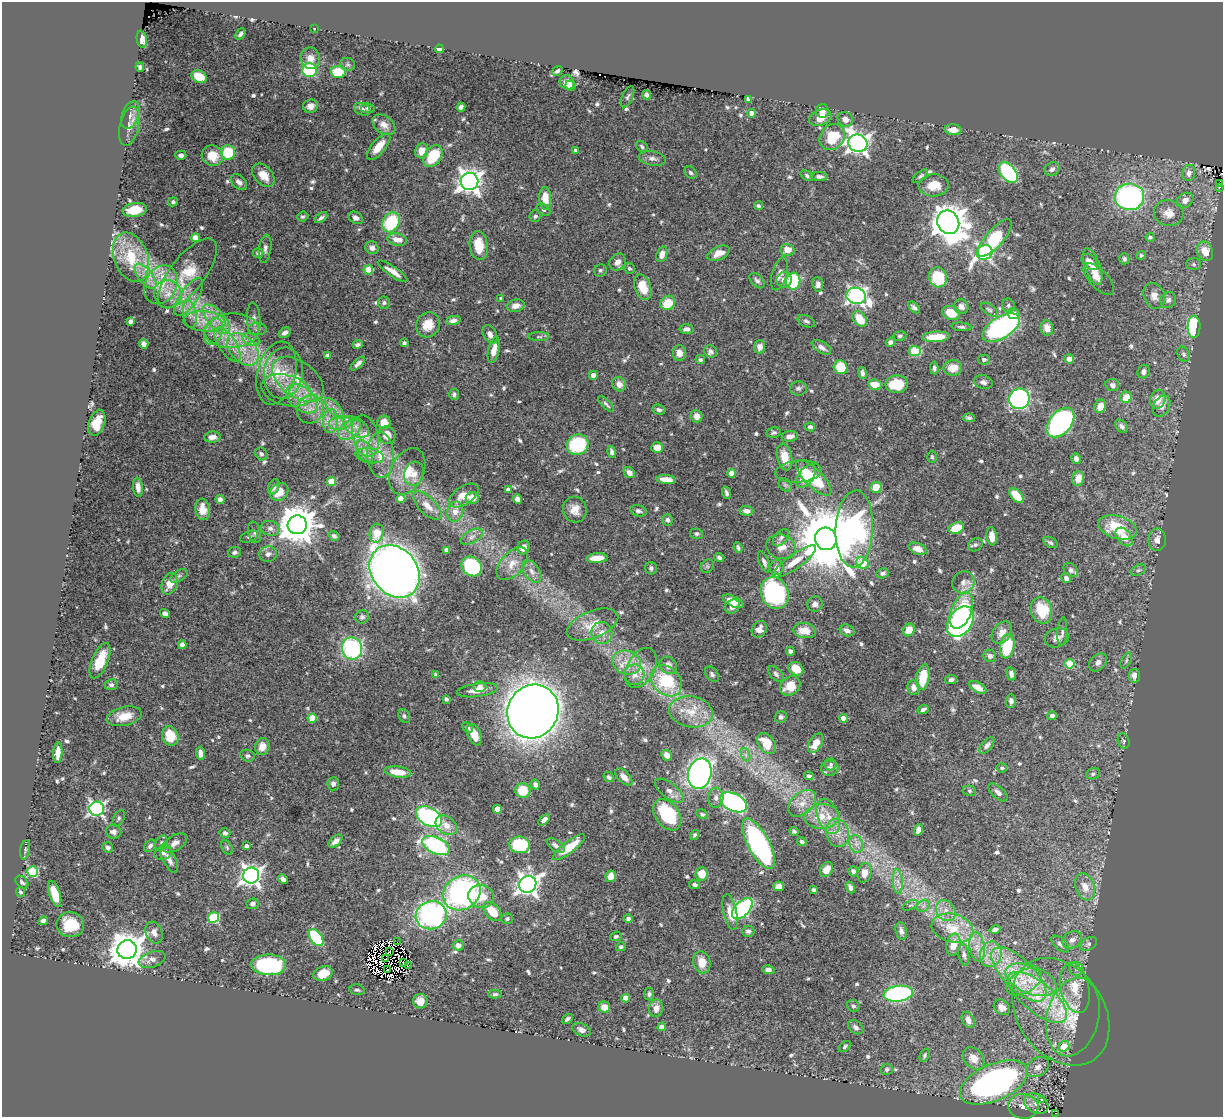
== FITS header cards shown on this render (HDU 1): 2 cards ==
NAXIS1  =                 1221
NAXIS2  =                 1115

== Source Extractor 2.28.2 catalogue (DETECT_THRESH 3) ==
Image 1221 x 1115 px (HDU 1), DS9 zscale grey, 1 PNG px = 1 image px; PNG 1225 x 1119 px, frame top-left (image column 1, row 1115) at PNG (2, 2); each listed source drawn as its Kron ellipse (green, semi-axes under 4 px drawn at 4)
Background 0.419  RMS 0.013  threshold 0.0379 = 3 sigma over >= 5 px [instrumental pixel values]
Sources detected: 701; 11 with non-positive FLUX_AUTO (blend fragments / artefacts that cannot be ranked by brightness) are neither listed nor drawn; of the other 690, the 500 brightest by FLUX_AUTO listed and drawn (190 fainter detections omitted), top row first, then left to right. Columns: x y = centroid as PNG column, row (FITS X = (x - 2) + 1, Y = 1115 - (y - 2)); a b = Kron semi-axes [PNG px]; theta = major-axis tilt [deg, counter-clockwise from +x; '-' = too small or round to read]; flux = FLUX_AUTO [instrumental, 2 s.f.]
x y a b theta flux
314 28 2 2 - 5.3
240 34 6 4 52 2.5
142 39 8 5 -80 6.4
439 49 4 4 - 3.7
310 58 11 9 -81 7.9
348 64 7 6 - 1.8
140 67 5 3 - 2.4
309 70 7 7 - 56
557 71 6 3 35 2.1
338 72 7 6 - 29
199 77 8 6 -25 17
567 82 7 7 - 9.4
570 86 5 5 - 5.5
647 95 5 4 - 3.1
628 97 11 5 66 2.2
748 99 4 4 - 2.8
310 106 7 6 - 5.2
461 107 4 4 - 3.7
368 108 7 5 -9 1.9
362 109 8 6 -23 3
822 111 7 6 - 8.2
752 113 4 4 - 11
130 115 14 8 70 6
820 118 11 7 22 11
845 119 8 7 - 5.7
384 125 13 8 -35 6.9
129 126 20 9 76 8.9
953 130 8 5 -4 8.8
832 137 14 11 51 28
858 143 9 8 - 580
379 147 16 7 50 14
642 147 7 4 -42 1.8
575 150 4 4 - 2
421 151 8 6 80 8.4
228 152 7 7 - 35
181 155 5 4 - 3.2
212 156 11 10 - 17
433 156 12 8 55 34
652 158 14 7 -9 4.9
1052 169 8 6 35 3.4
691 173 7 5 -45 1.9
1008 173 12 7 -51 110
1189 173 8 6 79 4.7
263 175 13 9 -48 11
807 176 7 4 -37 1.7
819 176 8 4 -1 3.3
920 176 9 4 40 1.9
469 181 9 8 - 740
239 182 9 6 -42 3.7
1220 184 3 2 - 2.9
934 185 15 11 3 14
1219 187 3 2 - 2.7
1129 197 15 13 1 180
545 198 11 6 -88 16
1185 200 9 7 35 5.2
173 202 5 4 - 1.7
759 206 5 4 - 1.8
135 210 12 7 9 17
544 210 7 5 -37 2.1
1169 213 15 13 -12 9.8
303 216 6 5 - 1.8
535 216 6 5 - 2
321 218 7 3 37 2.5
356 218 8 5 -29 4.1
391 222 10 8 61 58
948 222 12 10 -59 1900
1150 237 4 4 - 1.8
195 238 4 4 - 11
995 238 23 8 49 53
397 240 10 6 -12 8.5
479 246 15 9 -83 17
372 248 7 6 - 4.8
265 249 14 6 82 3.9
787 250 7 6 - 8.2
1205 251 10 8 -69 13
984 252 8 7 - 230
258 253 5 5 - 2.4
718 253 12 6 24 8.5
662 254 8 5 71 7.7
1141 255 4 4 - 1.7
131 257 25 17 -69 34
1124 259 5 5 - 2.3
618 262 9 7 49 6.1
1090 262 10 6 -42 7.8
1194 264 7 6 - 1.9
1093 267 19 7 -70 13
629 268 6 5 - 1.9
368 270 5 4 - 27
600 270 6 6 - 2.1
393 271 17 5 -34 7.5
188 273 42 17 52 36
779 274 17 7 73 6.1
146 276 15 7 -52 8.2
938 277 10 9 - 47
1099 279 20 9 -46 5.8
784 280 8 7 - 5.8
757 281 9 5 -45 2.8
793 281 8 7 - 77
818 284 7 5 -83 4
161 285 20 16 63 21
643 287 13 8 -70 19
168 294 14 13 - 11
856 296 10 8 -14 330
1154 296 13 10 -66 7.4
189 297 22 9 56 12
501 298 3 3 - 1.8
1168 300 8 7 - 3
384 303 6 6 - 2
668 303 8 6 45 22
1008 305 7 6 - 2
516 306 9 6 13 7.1
914 307 7 4 -44 2.3
961 307 7 7 - 4
989 310 9 5 -32 2
951 313 9 7 -20 17
190 314 14 6 -81 6
1013 314 6 5 - 8.6
216 319 18 8 -50 14
254 319 16 7 -87 5.1
860 319 8 6 -50 20
453 320 7 4 9 4
130 321 4 4 - 3.3
204 321 21 10 -3 16
806 321 9 5 -22 2.4
428 325 13 11 56 14
961 327 10 4 -5 2
1194 327 11 6 88 81
1001 328 21 10 31 200
1047 328 7 6 - 8.3
257 329 9 6 -5 2.6
686 329 7 4 4 3.4
232 331 27 17 2 32
213 332 14 8 68 8.7
285 333 6 5 - 3.8
490 334 10 6 -61 5
900 336 6 4 9 1.8
539 337 10 4 0 1.7
936 337 14 5 3 23
251 339 9 5 -21 4
890 342 5 4 - 3.3
404 343 4 4 - 1.7
144 344 5 4 - 2.8
358 344 5 3 - 2.1
227 345 20 8 -55 12
759 347 6 5 - 4.8
821 347 11 5 -31 4.8
243 349 19 12 -47 21
494 350 13 5 78 9.2
711 351 7 5 -38 2.7
914 351 6 5 - 40
679 353 8 6 -90 6.7
1184 354 8 6 -65 2.2
327 355 4 3 - 3.1
1069 359 5 4 - 5.6
700 360 5 4 - 1.7
984 360 6 5 - 2.4
358 363 9 4 42 3.4
841 367 7 6 - 28
934 368 6 4 -89 2
953 368 9 7 5 12
1144 372 7 6 - 3.5
276 373 32 19 76 34
283 373 26 19 81 28
863 373 6 4 -79 3
593 375 4 4 - 4.9
298 379 29 17 -37 29
983 382 9 6 -16 3.2
619 384 7 6 - 6.2
897 384 11 9 2 30
875 385 7 5 -11 14
1112 385 7 6 - 4.2
798 388 8 7 - 2.9
287 390 26 15 -15 23
454 394 5 5 - 1.9
1126 397 6 5 - 16
302 399 18 11 -38 18
1019 399 10 10 - 220
1158 399 9 7 70 12
606 404 10 3 -45 1.9
1100 406 7 5 66 9.9
1162 406 11 7 61 6.5
334 408 13 5 -48 5.3
310 409 14 13 - 12
659 410 7 4 -15 2.3
697 416 6 6 - 6.5
969 418 6 4 -3 1.8
330 421 12 7 88 7.4
384 422 6 6 - 11
1060 422 17 10 49 210
97 423 13 8 71 12
340 423 11 6 10 6.4
1122 426 7 5 -46 3.2
356 427 14 8 -32 8.1
810 427 5 4 - 2.4
349 430 13 8 38 8.9
774 433 7 5 12 2.1
387 435 9 8 - 8.2
366 436 21 13 -75 17
790 436 8 5 7 5.2
212 437 8 5 7 4.9
578 445 11 10 - 64
657 448 6 5 - 11
365 451 13 6 -63 6.1
612 452 6 4 -74 3.5
261 454 7 5 -55 2.2
381 455 23 13 -88 18
370 456 14 7 -9 6.3
784 457 13 7 -77 13
932 457 5 4 - 1.9
1076 459 5 5 - 3.9
407 471 24 16 64 23
798 472 23 11 5 8.6
629 473 6 5 - 5
732 473 4 4 - 16
414 474 12 10 75 7.7
806 476 13 7 53 21
814 478 23 9 -45 41
666 479 10 4 -7 9.3
1078 479 7 6 - 10
331 481 4 4 - 24
785 485 7 5 -44 1.9
138 487 10 5 -84 6
274 487 8 5 65 3.4
876 487 6 5 - 18
508 490 4 4 - 6.4
279 492 10 8 42 13
726 493 6 3 -71 2.3
464 495 17 9 34 12
1016 496 9 5 -49 24
472 498 6 6 - 9.8
220 499 5 4 - 4.3
401 499 4 4 - 18
517 499 5 4 - 4.1
427 506 18 8 -46 10
203 509 11 7 -81 11
575 510 13 11 -75 9.3
638 511 8 5 -17 2.7
746 511 7 4 -4 4.2
455 512 10 8 77 7.9
667 520 6 5 - 2.2
297 525 9 9 - 2600
1118 527 20 11 -16 36
270 528 9 7 -13 4.1
956 528 8 5 21 23
854 529 38 18 87 210
255 532 11 6 -79 2.6
377 533 9 7 76 16
696 534 6 5 - 1.8
334 536 6 4 -32 2
992 536 9 5 -83 9.8
249 537 9 5 21 2.2
472 537 12 6 29 4.2
1124 537 10 7 -50 9.6
781 538 10 6 48 2.8
826 539 11 10 - 9500
1157 540 11 8 87 6
1050 543 8 5 -28 2.1
975 545 8 6 34 2.4
524 547 7 6 - 6.2
738 547 5 3 - 1.8
781 547 15 12 -18 9.4
918 549 9 5 -20 8
447 550 4 4 - 9.1
235 552 7 5 9 2.4
268 554 9 7 15 3.9
719 557 5 4 - 2.4
597 558 10 5 5 11
795 561 25 7 35 14
764 562 11 4 -67 3
863 563 7 5 -33 37
512 564 20 11 47 11
472 566 11 9 -39 89
707 566 7 6 - 2.1
651 568 6 6 - 2.4
777 568 8 7 - 5.3
1071 570 8 6 -40 3.2
1138 570 8 5 26 1.8
395 571 28 22 -51 1100
532 571 13 7 -55 5.8
883 573 6 5 - 2.6
179 576 10 5 30 2.2
1066 578 5 4 - 4
963 582 11 10 - 6.7
170 584 11 7 68 12
775 593 16 13 -65 140
733 601 11 5 -26 9.1
815 604 8 7 - 3.6
732 606 8 6 29 5.3
1041 610 13 10 -73 38
961 611 19 10 67 47
165 613 5 4 - 4.6
362 617 7 6 - 2.2
961 622 17 11 55 220
592 625 27 13 22 18
759 629 8 7 - 5.9
847 630 8 5 -17 4
909 630 6 5 - 13
805 631 11 7 -7 12
1062 631 14 5 86 2.8
602 633 11 10 - 8.2
1002 633 12 8 53 8
1057 638 12 9 16 5.9
182 645 4 4 - 5.6
1007 646 12 7 80 39
352 648 11 10 - 110
790 651 4 4 - 2.6
990 656 6 6 - 3.2
100 661 19 8 67 25
1126 661 9 4 64 1.8
1098 662 10 7 47 4.6
627 663 15 11 -19 13
1070 664 5 4 - 29
668 665 9 8 - 6
641 668 22 13 60 16
796 669 8 6 -36 14
712 674 8 6 -53 2.5
776 674 9 5 -46 2.7
1011 674 7 4 -76 3.1
435 675 4 3 - 1.7
634 675 10 10 - 7.7
1134 676 7 5 -85 7.6
923 677 13 6 80 25
951 679 6 4 9 2.7
667 681 17 13 -46 51
111 685 7 5 11 2.7
480 686 6 5 - 3.6
790 686 11 8 38 15
914 688 7 6 - 5.3
978 688 9 5 -30 9.1
477 690 21 6 8 11
446 699 4 3 - 2.7
1011 701 7 5 88 3.2
923 709 6 4 23 2.8
533 711 27 25 62 1700
691 712 22 15 -10 22
124 716 18 9 12 15
404 716 7 5 -62 2.1
1052 716 5 4 - 3
781 717 6 5 - 2.8
312 718 4 4 - 17
843 718 4 4 - 12
468 727 6 4 -38 1.8
474 735 11 6 -66 11
170 736 10 8 -69 23
1124 741 8 5 -73 1.8
766 743 11 8 -54 19
816 743 11 6 59 11
987 745 9 5 50 3.2
262 746 8 7 - 8.7
58 753 10 4 86 7.1
200 753 6 4 -86 5.4
667 755 6 5 - 6.2
746 755 7 4 -71 2.1
247 756 7 5 -17 2.1
831 764 6 5 - 1.7
830 768 8 7 - 3.5
1002 768 5 4 - 2
398 772 14 5 -8 16
700 774 15 11 75 330
1093 774 7 5 18 2
809 776 5 4 - 2.1
609 777 5 4 - 2
624 777 11 5 -45 6.6
333 784 6 6 - 3.2
535 784 5 4 - 3.5
523 790 7 7 - 20
669 791 17 7 -37 6.7
970 791 7 5 -16 1.7
998 792 12 6 -42 4.7
716 798 10 7 86 3.9
733 802 14 8 -25 190
802 803 16 10 41 10
97 809 7 7 - 260
497 809 4 4 - 12
702 814 6 4 -29 1.7
667 815 17 11 -54 52
822 816 17 12 3 16
828 816 18 10 -70 13
429 817 14 9 -29 140
119 818 9 5 64 1.8
544 820 7 4 42 4.1
446 825 12 8 -36 8.9
918 830 6 4 69 5.3
794 831 5 3 - 1.9
114 832 7 7 - 4.1
225 833 5 4 - 2.8
837 833 14 11 -77 11
695 835 5 4 - 1.9
336 841 8 4 40 4.8
802 842 5 4 - 2.1
161 843 8 5 62 2
175 843 13 7 33 5.5
759 844 28 10 -62 190
856 844 9 6 -70 4.6
436 845 14 8 -25 130
520 845 10 8 -6 64
556 845 10 5 -37 3.2
150 846 7 5 45 2.5
246 846 4 3 - 2.9
108 847 5 5 - 2.9
227 847 8 5 -64 1.8
569 847 20 6 37 25
25 850 9 5 81 1.9
163 853 9 7 24 3.7
169 859 15 6 -62 6.5
826 869 8 6 58 8.1
853 871 5 5 - 2.9
33 872 5 5 - 65
864 873 10 7 80 9.3
702 874 7 6 - 15
251 875 8 8 - 510
611 876 6 5 - 9
283 879 5 4 - 2.8
22 882 7 5 -44 2
898 882 12 5 -86 4.9
528 884 9 8 - 620
695 884 5 4 - 2.2
779 886 5 4 - 8.7
850 887 6 4 -69 3.1
1085 887 14 9 -71 11
814 890 4 3 - 2.1
20 892 5 4 - 1.9
462 893 19 16 33 190
55 894 13 5 -72 21
481 896 13 11 -16 17
253 904 6 5 - 2.8
910 905 8 4 25 1.9
923 906 7 5 45 2.4
742 909 13 7 46 130
492 911 11 7 -46 20
946 911 11 9 -54 7.4
730 912 18 6 -77 11
431 915 15 14 - 210
213 918 5 5 - 66
507 919 6 5 - 2
628 919 4 4 - 1.9
43 921 5 4 - 2.9
70 925 14 12 -9 27
952 928 21 14 -15 24
995 930 5 3 - 3.1
748 931 6 5 - 3.1
901 931 9 5 -76 3.6
154 933 11 8 -68 6.4
616 936 6 4 20 1.9
316 938 9 5 -53 63
1072 940 10 8 29 4.4
397 942 2 2 - 2.1
1060 944 10 5 -42 3.1
1088 944 9 6 28 2.5
458 945 5 5 - 5.1
953 945 11 7 79 11
621 947 5 4 - 1.9
977 947 14 7 -80 7.2
127 950 10 9 - 2000
389 951 2 2 - 1.9
991 954 13 10 77 10
964 955 11 5 -82 2.9
152 959 14 7 18 6.9
386 959 3 3 - 3
403 962 4 2 - 1.7
702 962 11 8 -74 13
269 965 17 10 -2 110
409 965 3 2 - 4.1
1076 969 7 7 - 3
388 970 2 2 - 1.9
768 970 6 4 -10 2.7
323 974 10 7 21 13
1019 974 35 15 -44 44
1031 980 27 14 -21 31
1024 982 19 11 29 17
1075 988 25 14 -77 20
357 990 7 5 -15 2
495 994 7 4 1 1.9
649 994 6 5 - 2.2
898 994 14 8 8 160
1037 997 36 15 -39 41
625 998 4 4 - 14
420 1001 7 7 - 7.9
853 1006 6 5 - 2.2
604 1007 6 5 - 8.6
1002 1007 9 7 -38 4.9
656 1008 9 7 80 6.7
1061 1012 58 43 -55 82
1073 1017 40 26 76 35
567 1019 6 3 35 2.1
968 1020 8 6 -63 5.7
662 1027 4 4 - 13
855 1027 8 6 -41 3.2
581 1030 10 6 -24 3.5
1064 1046 5 5 - 22
845 1047 7 4 37 1.8
925 1055 7 4 65 1.7
974 1058 12 9 -48 9.7
1038 1067 12 9 35 5.9
887 1069 6 5 - 2
994 1082 36 18 24 290
1042 1100 3 3 - 1.9
1036 1103 13 9 -31 5.5
1023 1106 15 12 -5 11
1056 1114 2 2 - 4.1
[190 fainter detections neither listed nor drawn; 11 non-positive-flux detections neither listed nor drawn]